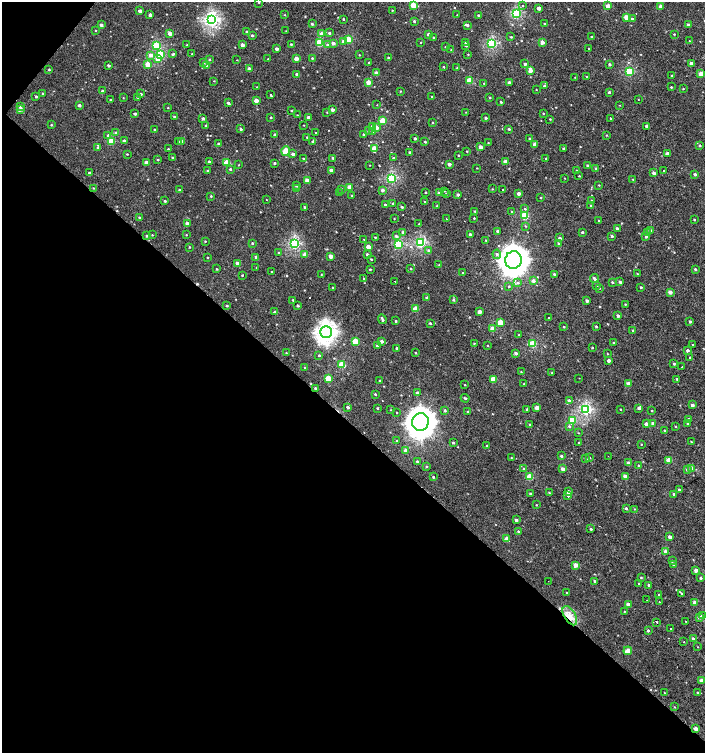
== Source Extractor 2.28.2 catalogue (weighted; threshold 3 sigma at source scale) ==
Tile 9 of 4 x 4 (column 1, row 3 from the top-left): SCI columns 206-1611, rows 1507-3007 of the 6059 x 6037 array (HDU 1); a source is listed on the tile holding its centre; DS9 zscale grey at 2 x 2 block average (1 PNG px = mean of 2 x 2 image px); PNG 707 x 755 px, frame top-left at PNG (2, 2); each listed source drawn as its Kron ellipse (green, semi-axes under 4 px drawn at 4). Shown black and unused: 45% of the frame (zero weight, under 2 of 3 exposures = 2% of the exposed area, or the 3 px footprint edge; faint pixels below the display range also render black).
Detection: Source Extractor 2.28.2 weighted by HDU 2 'WHT'; one run over the whole footprint, this tile lists its part. Background 0.00125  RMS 0.0038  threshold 0.0169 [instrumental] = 3 sigma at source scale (4.5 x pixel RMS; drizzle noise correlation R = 1.50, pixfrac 1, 0.0396/0.0396 arcsec/px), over >= 5 px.
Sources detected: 480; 11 cosmic-ray / hot-pixel residue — neither listed nor drawn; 1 inside a brighter listed object's ellipse — not listed separately; the other 468 listed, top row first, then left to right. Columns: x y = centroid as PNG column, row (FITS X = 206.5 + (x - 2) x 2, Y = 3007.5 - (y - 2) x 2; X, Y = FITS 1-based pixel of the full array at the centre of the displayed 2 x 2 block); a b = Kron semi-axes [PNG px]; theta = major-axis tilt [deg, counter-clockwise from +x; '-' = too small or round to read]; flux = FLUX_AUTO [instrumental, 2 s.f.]
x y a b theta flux
259 2 2 2 - 0.67
413 5 3 3 - 19
523 5 2 2 - 3.2
608 6 3 2 - 9.2
661 6 3 2 - 4.1
539 8 3 2 - 4.8
392 10 2 2 - 0.42
140 11 3 2 - 3.3
517 13 3 3 - 72
150 15 2 2 - 3.1
285 15 3 2 - 0.43
457 15 2 2 - 0.41
478 15 2 2 - 0.91
626 17 3 3 - 9.4
343 19 2 2 - 0.74
632 19 3 3 - 1
212 20 4 4 - 180
414 21 3 3 - 0.89
544 23 2 2 - 0.44
312 24 3 3 - 1.1
101 25 3 2 - 2.8
467 25 3 2 - 1.9
688 25 2 2 - 3.7
96 31 3 2 - 0.61
246 31 2 2 - 0.68
286 31 2 2 - 0.44
170 33 3 2 - 5.6
329 33 3 3 - 1.3
322 34 3 3 - 5.2
429 34 3 2 - 3
674 34 3 2 - 0.48
252 35 2 2 - 1.5
434 37 2 2 - 0.57
511 37 2 2 - 0.69
591 37 2 2 - 0.57
348 40 3 3 - 36
689 40 2 2 - 1.4
343 41 4 3 - 1.9
542 42 3 3 - 6.4
319 43 3 3 - 37
333 43 3 3 - 3.2
420 43 2 2 - 2.1
465 43 2 2 - 0.49
492 43 3 3 - 82
291 44 2 2 - 0.72
187 45 2 2 - 0.83
242 45 2 2 - 3.7
327 45 4 3 - 1.3
466 45 2 2 - 1.5
156 46 3 3 - 43
446 47 2 2 - 0.64
277 49 2 2 - 2.8
589 49 2 2 - 0.36
451 50 2 2 - 0.39
160 54 3 3 - 32
173 54 3 3 - 0.95
192 54 2 2 - 0.4
468 54 2 2 - 0.49
151 55 4 3 - 4.1
359 55 2 2 - 0.46
296 58 3 2 - 7.5
312 58 3 3 - 0.63
388 58 2 2 - 1
158 59 3 3 - 8.2
268 59 2 2 - 0.54
209 60 3 2 - 0.66
237 60 2 2 - 0.45
369 62 3 2 - 0.53
203 63 3 3 - 0.65
691 63 3 2 - 3.4
148 64 3 3 - 16
525 64 2 2 - 1.7
609 64 2 2 - 1.6
108 66 3 2 - 1.5
206 66 3 2 - 4.4
444 67 2 2 - 0.58
249 68 2 2 - 2.9
457 68 2 2 - 0.41
49 70 3 3 - 0.91
530 70 3 3 - 7.1
630 72 3 3 - 48
376 73 3 2 - 4.6
297 74 2 2 - 1.8
701 74 3 3 - 9.5
672 76 2 2 - 0.95
575 77 2 2 - 0.29
586 77 3 2 - 0.67
470 80 3 3 - 20
214 81 2 2 - 0.37
368 82 3 2 - 7.9
509 82 3 2 - 2.1
484 83 2 2 - 0.43
544 86 3 3 - 1.9
257 87 2 2 - 0.41
671 87 3 3 - 0.67
536 89 2 2 - 0.33
683 89 3 2 - 0.46
102 91 2 2 - 1.6
400 91 2 2 - 0.53
609 92 2 2 - 1.5
43 93 3 2 - 0.88
141 94 2 2 - 1
271 95 2 2 - 4.8
36 96 2 2 - 1.3
137 97 2 2 - 0.47
432 97 2 2 - 0.64
490 97 3 2 - 0.71
123 98 2 2 - 0.36
638 99 2 2 - 0.33
110 100 2 2 - 0.73
256 100 3 2 - 6.8
501 102 2 2 - 1.1
228 103 3 2 - 1.8
79 105 3 2 - 2.4
377 105 2 2 - 0.28
620 105 2 2 - 0.39
20 106 3 3 - 1.3
168 108 2 2 - 0.43
21 109 3 3 - 3.9
291 110 3 2 - 0.53
332 110 3 2 - 3.1
327 112 2 2 - 0.43
466 112 3 2 - 0.36
543 113 2 2 - 0.44
135 114 3 2 - 1.6
297 115 2 2 - 0.44
174 116 3 2 - 0.81
271 117 2 2 - 0.74
308 117 3 3 - 1.8
486 118 2 2 - 1.3
610 118 2 2 - 2.7
203 119 3 2 - 2
550 119 3 2 - 0.51
383 121 3 3 - 25
432 122 2 2 - 0.52
51 125 2 2 - 0.64
304 125 2 2 - 0.43
206 126 2 2 - 1.1
647 126 3 2 - 4.3
372 127 4 3 - 2.5
376 128 3 3 - 5.2
154 129 2 2 - 0.48
241 129 3 2 - 1.2
509 129 3 2 - 0.9
368 131 3 2 - 0.6
372 131 3 3 - 3.5
115 132 3 3 - 0.97
316 133 2 2 - 2.5
364 134 3 2 - 1.5
108 135 3 2 - 0.82
275 135 2 2 - 3
606 135 3 2 - 0.49
307 137 2 2 - 0.47
415 138 2 2 - 1.7
530 139 2 2 - 1.7
111 141 3 3 - 27
124 141 3 2 - 2.4
313 141 3 3 - 1.5
179 142 3 2 - 1.7
182 142 3 2 - 2
425 142 3 2 - 0.73
488 143 2 2 - 0.36
218 144 3 2 - 1
535 145 3 2 - 5.3
700 145 3 3 - 0.99
480 147 3 3 - 4.2
98 148 3 3 - 1.5
374 148 3 3 - 12
168 149 2 2 - 0.66
564 149 2 2 - 2.5
286 151 4 3 - 18
467 151 2 2 - 0.53
410 153 2 2 - 2.8
668 153 3 2 - 4.3
127 154 2 2 - 0.52
293 154 3 3 - 2.4
458 155 2 2 - 0.7
172 157 2 2 - 0.68
303 158 2 2 - 0.75
333 158 3 2 - 0.78
393 158 3 2 - 1.2
546 158 2 2 - 0.69
158 160 3 2 - 0.78
209 162 3 2 - 1.5
505 162 3 3 - 5
146 163 3 2 - 5.8
227 163 3 3 - 17
274 163 3 3 - 1.3
449 164 2 2 - 3.4
238 165 2 2 - 0.44
370 165 2 2 - 0.29
588 166 3 3 - 1.7
477 168 2 2 - 0.38
230 169 3 3 - 0.78
596 169 3 3 - 1.3
331 170 3 3 - 4.2
576 170 3 2 - 0.72
663 170 2 2 - 0.93
207 171 3 3 - 0.79
90 173 3 2 - 2.5
654 173 3 2 - 3.3
695 174 3 2 - 2.3
579 176 2 2 - 0.47
392 178 3 3 - 83
565 178 3 2 - 0.33
633 179 3 2 - 0.51
307 181 3 3 - 6.6
599 185 3 2 - 0.47
296 186 3 3 - 0.69
350 187 3 2 - 9.2
93 188 2 2 - 0.45
297 189 3 3 - 2
341 189 3 3 - 1.2
492 189 3 2 - 0.44
503 189 2 2 - 2.1
179 190 3 2 - 0.8
382 190 3 3 - 2.4
445 191 3 2 - 0.4
425 192 2 2 - 0.53
340 193 2 2 - 0.46
439 193 3 3 - 3.5
446 194 3 3 - 0.97
519 194 3 3 - 3.2
458 195 3 2 - 2.2
211 196 3 2 - 0.73
352 196 3 2 - 0.65
541 198 2 2 - 0.58
266 200 2 2 - 0.35
591 200 3 2 - 0.5
165 201 3 2 - 0.9
425 202 2 2 - 0.57
393 203 2 2 - 0.71
385 205 2 2 - 1.3
437 206 3 2 - 0.62
591 206 3 2 - 0.81
305 207 2 2 - 1
402 207 3 2 - 1.1
524 208 3 2 - 1.3
475 211 3 2 - 0.66
512 212 3 3 - 0.91
525 216 3 3 - 37
139 217 3 2 - 0.62
394 218 3 2 - 0.37
474 218 2 2 - 0.55
446 219 2 2 - 1.7
598 220 2 2 - 0.47
694 220 2 2 - 0.61
187 224 3 2 - 4.8
419 224 2 2 - 0.36
525 226 3 2 - 0.58
617 229 3 2 - 2
497 231 2 2 - 1.3
651 231 3 3 - 4
403 232 3 3 - 0.99
582 232 3 3 - 0.96
647 233 3 3 - 0.89
470 234 3 2 - 1.6
152 235 2 2 - 0.46
186 235 2 2 - 0.46
147 236 3 2 - 1.3
396 236 4 3 - 1.7
612 236 3 3 - 1.2
646 236 3 3 - 1.6
375 237 3 2 - 0.62
560 238 3 3 - 2
364 239 2 2 - 2.5
486 240 2 2 - 0.39
205 241 2 2 - 0.52
252 243 3 2 - 0.8
421 243 3 3 - 83
558 243 3 2 - 0.63
294 244 3 3 - 100
398 244 3 3 - 57
189 247 3 2 - 0.62
368 247 3 2 - 6.3
429 250 3 3 - 1.3
279 253 3 2 - 0.8
304 254 3 3 - 2.1
367 254 3 2 - 1.4
497 254 4 3 - 1.5
331 256 3 2 - 6.1
207 257 2 2 - 0.52
256 257 3 3 - 2.4
371 259 3 2 - 0.58
513 260 9 8 - 1200
237 263 3 2 - 3.6
439 265 2 2 - 0.44
256 267 2 2 - 0.31
217 269 2 2 - 0.59
370 269 3 2 - 0.69
411 269 2 2 - 0.71
695 269 3 2 - 1.2
272 272 2 2 - 0.58
463 273 2 2 - 0.88
321 274 2 2 - 0.35
554 274 3 3 - 1.2
637 274 2 2 - 0.52
242 275 2 2 - 0.59
364 278 2 2 - 2.3
594 279 5 3 - 1.9
395 281 2 2 - 0.99
533 281 3 3 - 2.9
612 282 3 2 - 0.93
620 282 3 2 - 1.6
518 283 4 3 - 1.1
597 285 3 2 - 0.68
509 286 3 2 - 0.73
333 287 2 2 - 0.55
641 287 2 2 - 0.85
599 288 3 2 - 0.52
670 292 3 3 - 4.7
427 298 3 2 - 2.6
293 300 2 2 - 0.58
453 300 3 2 - 0.86
587 301 2 2 - 2.3
625 304 3 2 - 0.59
227 306 3 2 - 0.86
298 306 2 2 - 1.3
416 309 3 3 - 14
480 311 3 2 - 4.1
275 312 2 2 - 1.8
618 316 3 3 - 1.6
549 318 2 2 - 1.7
382 319 5 2 - 1.7
396 321 3 2 - 0.87
500 322 3 3 - 15
690 322 3 2 - 1.4
430 323 3 2 - 0.95
596 326 2 2 - 0.87
564 327 2 2 - 0.71
492 329 3 2 - 11
633 330 2 2 - 0.82
326 332 6 6 - 370
519 335 3 2 - 0.66
355 341 3 3 - 19
382 341 3 3 - 2.9
474 343 3 2 - 0.51
614 343 2 2 - 1.5
533 344 3 3 - 32
693 345 2 2 - 1
377 346 3 2 - 0.89
488 346 2 2 - 0.44
592 347 3 2 - 0.6
397 348 2 2 - 0.84
687 350 2 2 - 2.5
286 353 3 2 - 0.44
415 353 2 2 - 0.87
516 353 3 3 - 1.8
607 354 3 2 - 0.55
319 355 2 2 - 0.82
690 357 2 2 - 3.2
608 360 2 2 - 3.3
674 364 3 2 - 1
342 365 3 3 - 28
305 367 2 2 - 0.47
682 367 2 2 - 0.54
521 372 3 2 - 0.5
552 373 3 2 - 0.36
328 378 3 3 - 21
579 378 2 2 - 0.84
493 379 3 3 - 17
677 379 3 2 - 0.82
380 381 2 2 - 1.3
629 383 3 2 - 4.3
524 384 2 2 - 0.54
465 385 2 2 - 0.52
315 388 2 2 - 1.4
417 393 3 3 - 1.4
375 394 3 2 - 0.9
465 398 4 3 - 1.2
569 401 4 3 - 2.5
692 405 3 2 - 2.9
348 407 3 2 - 1.9
377 408 2 2 - 0.84
537 408 3 2 - 5.6
639 408 3 3 - 2.3
527 409 3 3 - 1
586 409 3 3 - 100
620 409 2 2 - 0.46
391 410 2 2 - 0.44
445 410 4 3 - 1
468 411 3 2 - 0.6
652 411 2 2 - 0.46
397 413 2 2 - 0.45
689 419 3 3 - 1.5
572 421 3 3 - 36
420 422 9 8 - 1200
653 423 3 3 - 3.1
687 423 3 2 - 0.81
646 424 3 2 - 3.4
530 425 3 2 - 0.73
569 426 4 4 - 1.4
676 427 3 2 - 0.62
665 431 3 2 - 1.1
578 433 3 2 - 0.36
396 440 2 2 - 0.5
691 442 2 2 - 0.4
453 443 3 2 - 1
579 443 2 2 - 0.47
641 444 2 2 - 0.4
486 446 2 2 - 0.41
406 450 3 3 - 4.6
561 456 2 2 - 1.3
608 456 2 2 - 0.25
511 458 3 2 - 0.39
590 458 3 2 - 0.6
586 459 3 2 - 0.8
669 460 3 3 - 13
417 461 3 3 - 0.87
628 463 3 2 - 4.5
638 465 2 2 - 0.49
426 467 3 2 - 0.76
692 468 3 3 - 6.8
523 469 3 2 - 0.49
563 469 2 2 - 4.4
687 469 3 3 - 1.3
625 476 3 3 - 4.8
433 477 2 2 - 0.87
529 477 3 3 - 19
679 490 3 2 - 1.1
568 492 3 2 - 3.5
549 493 3 3 - 0.78
530 494 3 2 - 1.1
674 494 3 3 - 1.5
568 496 3 2 - 0.96
536 505 3 2 - 0.44
626 508 3 3 - 1.4
635 509 3 3 - 0.59
516 520 3 2 - 2.1
591 529 3 3 - 1.2
518 531 3 2 - 0.68
670 537 3 2 - 3.5
507 539 3 2 - 9.6
665 552 3 3 - 6.5
672 561 3 3 - 0.82
674 564 3 3 - 2.3
575 565 3 2 - 8.6
696 570 2 2 - 5
641 577 3 3 - 0.71
701 578 3 2 - 1.1
548 581 2 2 - 0.42
595 581 2 2 - 1
639 584 3 2 - 0.78
649 585 3 2 - 1.2
567 593 2 2 - 0.55
682 594 3 2 - 0.62
659 595 3 2 - 0.59
647 600 2 2 - 0.78
659 602 2 2 - 0.36
695 603 3 2 - 6.9
628 604 3 3 - 4.1
624 611 2 2 - 0.4
570 616 10 5 -60 7.7
702 616 3 3 - 1.9
699 617 3 3 - 2.8
685 621 3 2 - 0.37
656 622 2 2 - 4.2
671 629 2 2 - 1.4
648 631 3 2 - 1.4
693 638 3 3 - 1.6
684 642 2 2 - 1.6
698 647 3 2 - 0.33
628 651 4 3 - 9.4
701 681 2 2 - 6.1
697 692 2 2 - 0.5
664 693 3 2 - 0.45
674 707 2 2 - 0.42
696 729 3 2 - 7.8
Overlapping masked pixels (flux is a lower limit): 2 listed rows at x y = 570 616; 696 729
Isophote crosses this tile's border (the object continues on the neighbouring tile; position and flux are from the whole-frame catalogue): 1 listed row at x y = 259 2
Diffuse or blended objects may show on this block-average render without a row.